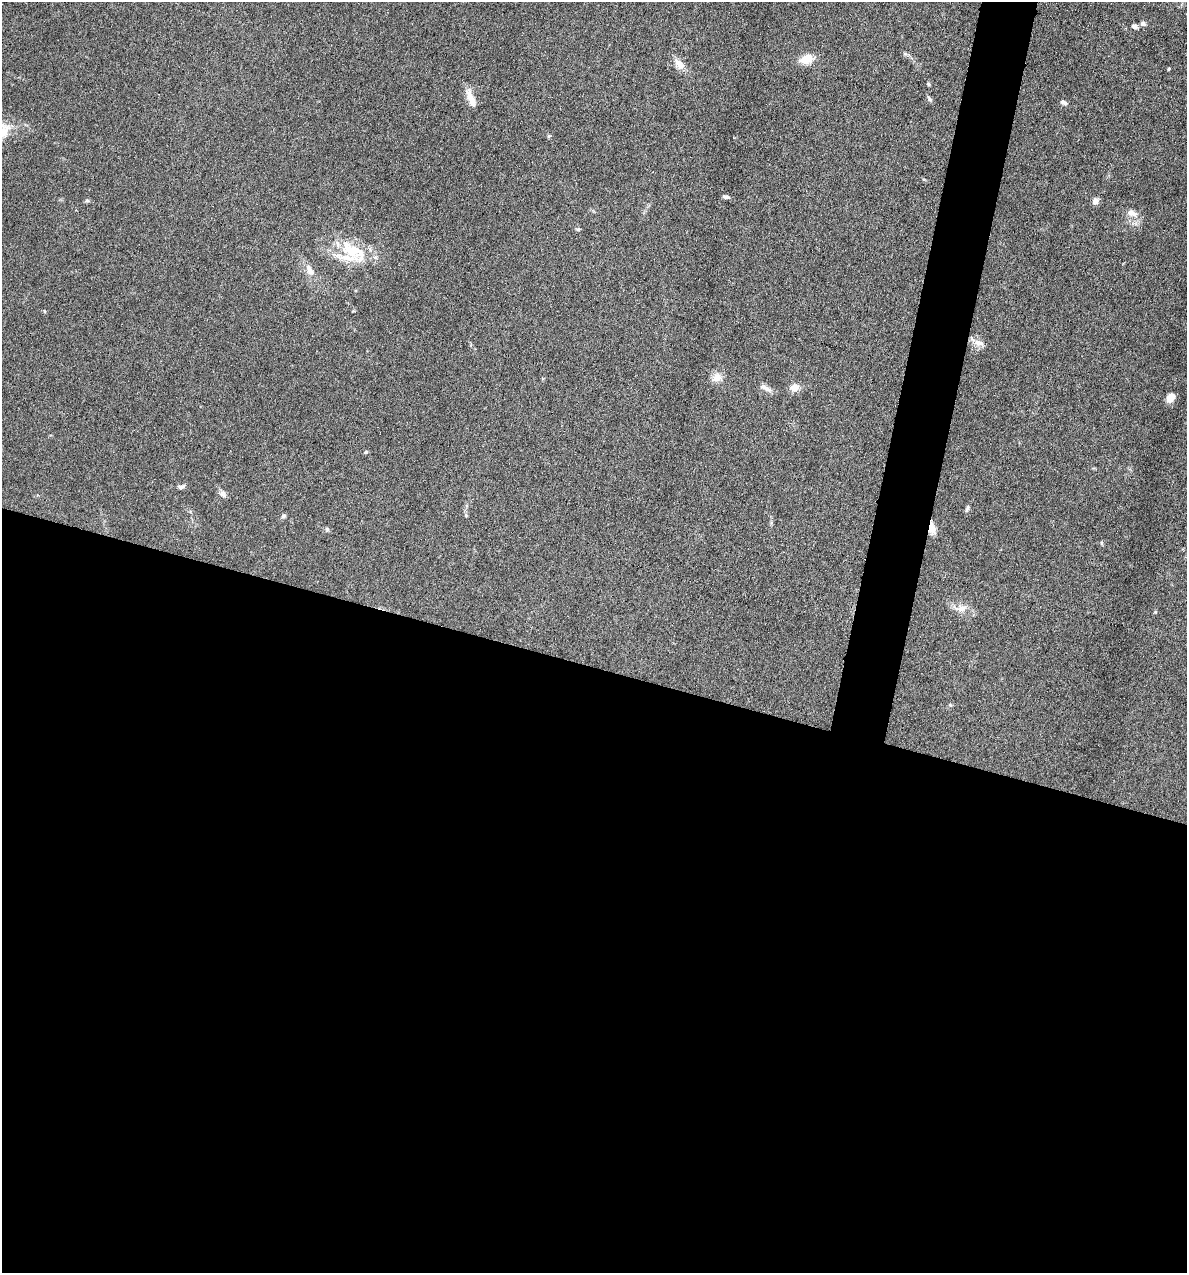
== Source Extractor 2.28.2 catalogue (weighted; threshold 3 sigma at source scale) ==
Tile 14 of 4 x 4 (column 2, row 4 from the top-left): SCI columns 1307-2491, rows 1-1271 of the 5105 x 5085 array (HDU 1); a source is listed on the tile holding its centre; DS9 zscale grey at full resolution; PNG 1189 x 1275 px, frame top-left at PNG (2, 2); no overlay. Shown black and unused: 50% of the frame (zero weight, under 4 of 8 exposures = <1% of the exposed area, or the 3 px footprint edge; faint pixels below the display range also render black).
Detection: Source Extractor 2.28.2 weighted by HDU 2 'WHT'; one run over the whole footprint, this tile lists its part. Background 0.207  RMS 0.0064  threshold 0.0261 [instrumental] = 3 sigma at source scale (4.09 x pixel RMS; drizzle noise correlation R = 1.36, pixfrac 0.8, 0.05/0.05 arcsec/px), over >= 5 px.
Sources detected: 35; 3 inside a brighter listed object's ellipse — not listed separately; the other 32 listed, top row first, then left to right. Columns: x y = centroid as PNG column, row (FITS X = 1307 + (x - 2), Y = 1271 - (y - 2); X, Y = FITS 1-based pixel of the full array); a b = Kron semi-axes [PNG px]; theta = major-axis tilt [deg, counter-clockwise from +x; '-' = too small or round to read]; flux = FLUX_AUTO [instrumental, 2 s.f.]
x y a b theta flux
1143 23 6 5 - 1.9
1134 26 7 6 - 1.6
905 54 7 4 -18 0.99
806 59 16 10 24 8.3
679 64 18 9 -50 5.1
1169 69 4 3 - 0.56
928 84 6 4 -88 0.71
471 99 23 7 -67 7.1
930 99 9 4 -60 1.3
1064 102 9 5 -24 1.7
549 136 5 4 - 0.73
726 197 9 5 -13 1.4
87 200 5 5 - 0.96
1095 201 8 7 - 2.4
1132 213 15 9 -16 4.3
578 229 6 4 -19 0.88
353 251 44 20 -34 26
308 267 11 7 -83 2.9
979 343 14 7 -15 4
716 378 13 10 26 4.9
795 387 11 9 19 4.9
767 389 13 7 -25 2.9
1171 397 8 5 50 9.8
366 452 5 4 - 0.82
181 487 10 5 9 1.7
223 494 10 7 -42 2.2
967 510 9 4 81 1.1
283 516 7 5 19 1.1
932 528 15 7 -81 4.9
1101 543 6 4 -89 0.64
962 608 13 9 20 4.5
1155 612 5 3 - 0.53
Overlapping masked pixels (flux is a lower limit): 1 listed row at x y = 932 528
Unlisted compact peaks at least as high as the median listed source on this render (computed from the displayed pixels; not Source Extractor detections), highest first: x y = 327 529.